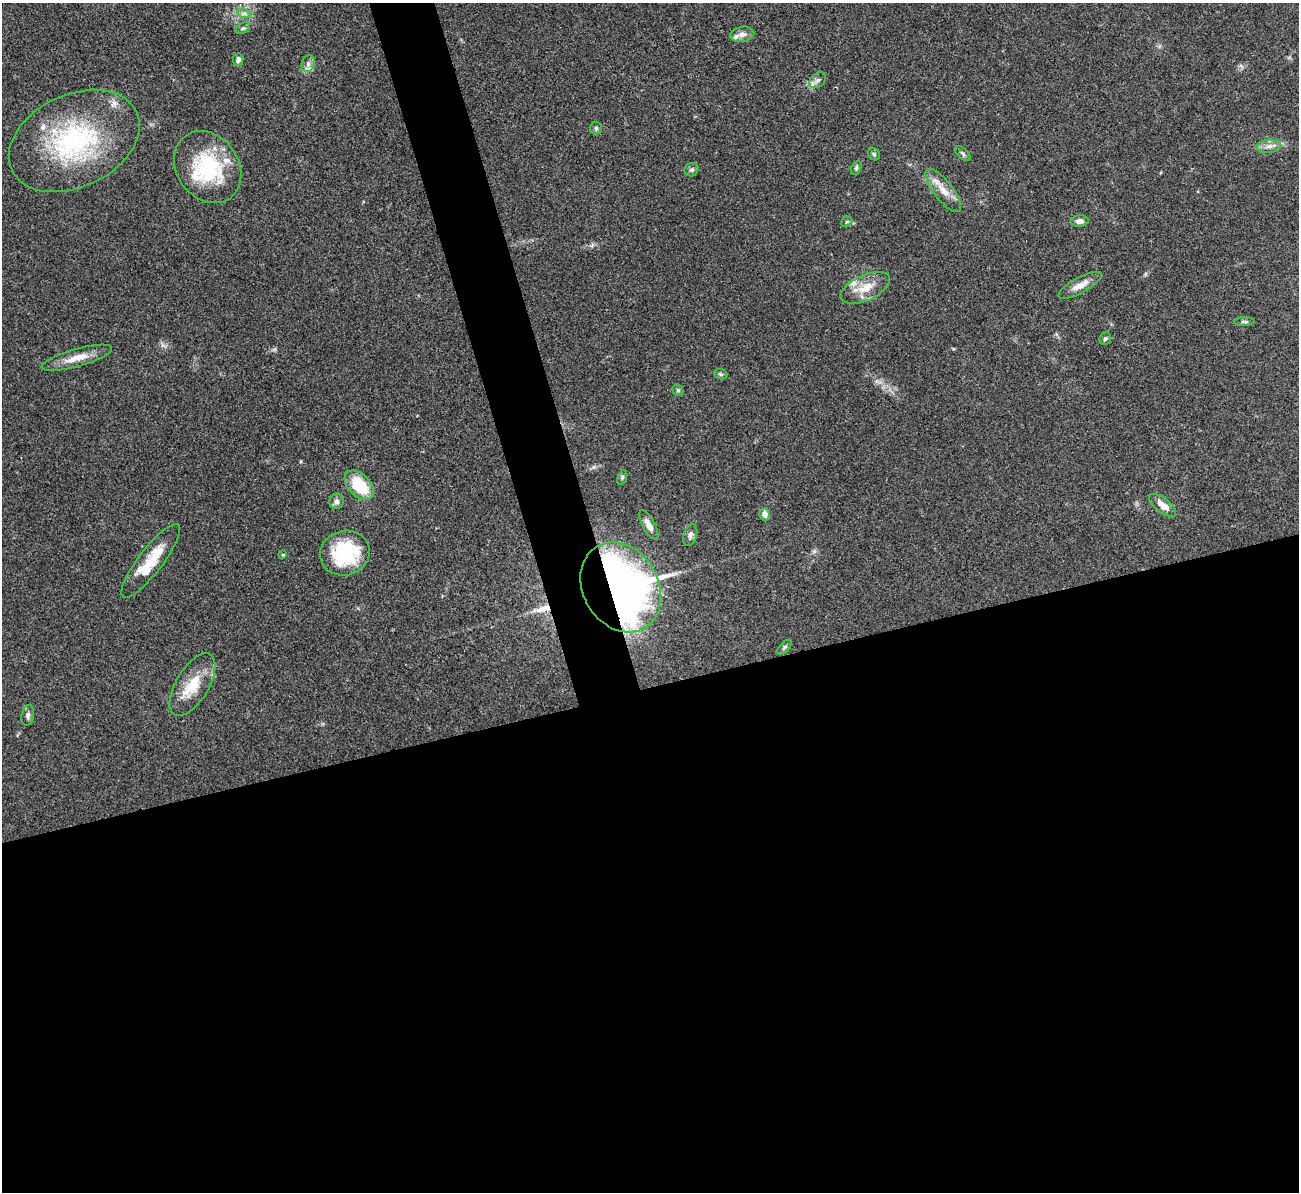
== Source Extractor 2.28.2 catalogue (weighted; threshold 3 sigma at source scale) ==
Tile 15 of 4 x 4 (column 3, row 4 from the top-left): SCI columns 2595-3891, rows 147-1336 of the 5190 x 5175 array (HDU 1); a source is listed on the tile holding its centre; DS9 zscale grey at full resolution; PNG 1301 x 1194 px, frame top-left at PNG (2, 3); each listed source drawn as its Kron ellipse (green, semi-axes under 4 px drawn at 4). Shown black and unused: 45% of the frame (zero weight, under 3 of 4 exposures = <1% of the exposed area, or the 3 px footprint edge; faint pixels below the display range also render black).
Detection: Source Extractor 2.28.2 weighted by HDU 2 'WHT'; one run over the whole footprint, this tile lists its part. Background 0.0751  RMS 0.0058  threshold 0.026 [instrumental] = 3 sigma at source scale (4.5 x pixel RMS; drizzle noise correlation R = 1.50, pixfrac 1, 0.05/0.05 arcsec/px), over >= 5 px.
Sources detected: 46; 1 long thin detection or spike segment (spike, bleed or trail) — neither listed nor drawn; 7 inside a brighter listed object's ellipse — not listed separately; the other 38 listed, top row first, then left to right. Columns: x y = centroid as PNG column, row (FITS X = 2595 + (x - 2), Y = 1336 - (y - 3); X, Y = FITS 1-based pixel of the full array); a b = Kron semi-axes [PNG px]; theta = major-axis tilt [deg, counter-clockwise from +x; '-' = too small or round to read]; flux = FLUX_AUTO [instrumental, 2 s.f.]
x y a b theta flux
244 13 7 4 -18 1.5
243 28 8 5 29 1.1
742 34 12 7 10 3.4
238 60 6 5 - 1.9
308 64 8 6 76 2.1
818 80 9 6 39 2.3
596 128 6 6 - 1.1
74 141 69 46 25 90
1269 146 12 6 6 3.3
874 154 7 5 -54 1
963 154 10 5 -42 1.4
208 167 38 31 -54 46
856 168 7 4 61 1
692 170 7 6 - 1.5
943 190 26 9 -53 8.4
1080 221 9 5 3 2.6
847 222 6 5 - 0.96
1080 285 24 7 28 6.1
865 288 26 12 25 11
1244 322 10 4 4 1.3
1105 338 6 5 - 1.2
77 358 36 9 16 9.4
721 374 7 5 -20 0.95
678 390 6 5 - 0.96
622 477 7 4 71 0.92
359 485 17 10 -45 25
336 501 7 7 - 2.2
1163 505 16 7 -38 6.4
765 514 6 5 - 2.8
649 525 16 6 -61 4.5
690 535 11 6 75 2.3
345 553 25 22 18 44
283 555 4 3 - 0.61
151 561 45 12 53 19
621 587 47 37 -59 440
784 647 9 5 49 1.2
192 685 35 16 59 18
28 715 10 6 81 1.9
Overlapping masked pixels (flux is a lower limit): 1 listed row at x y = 621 587